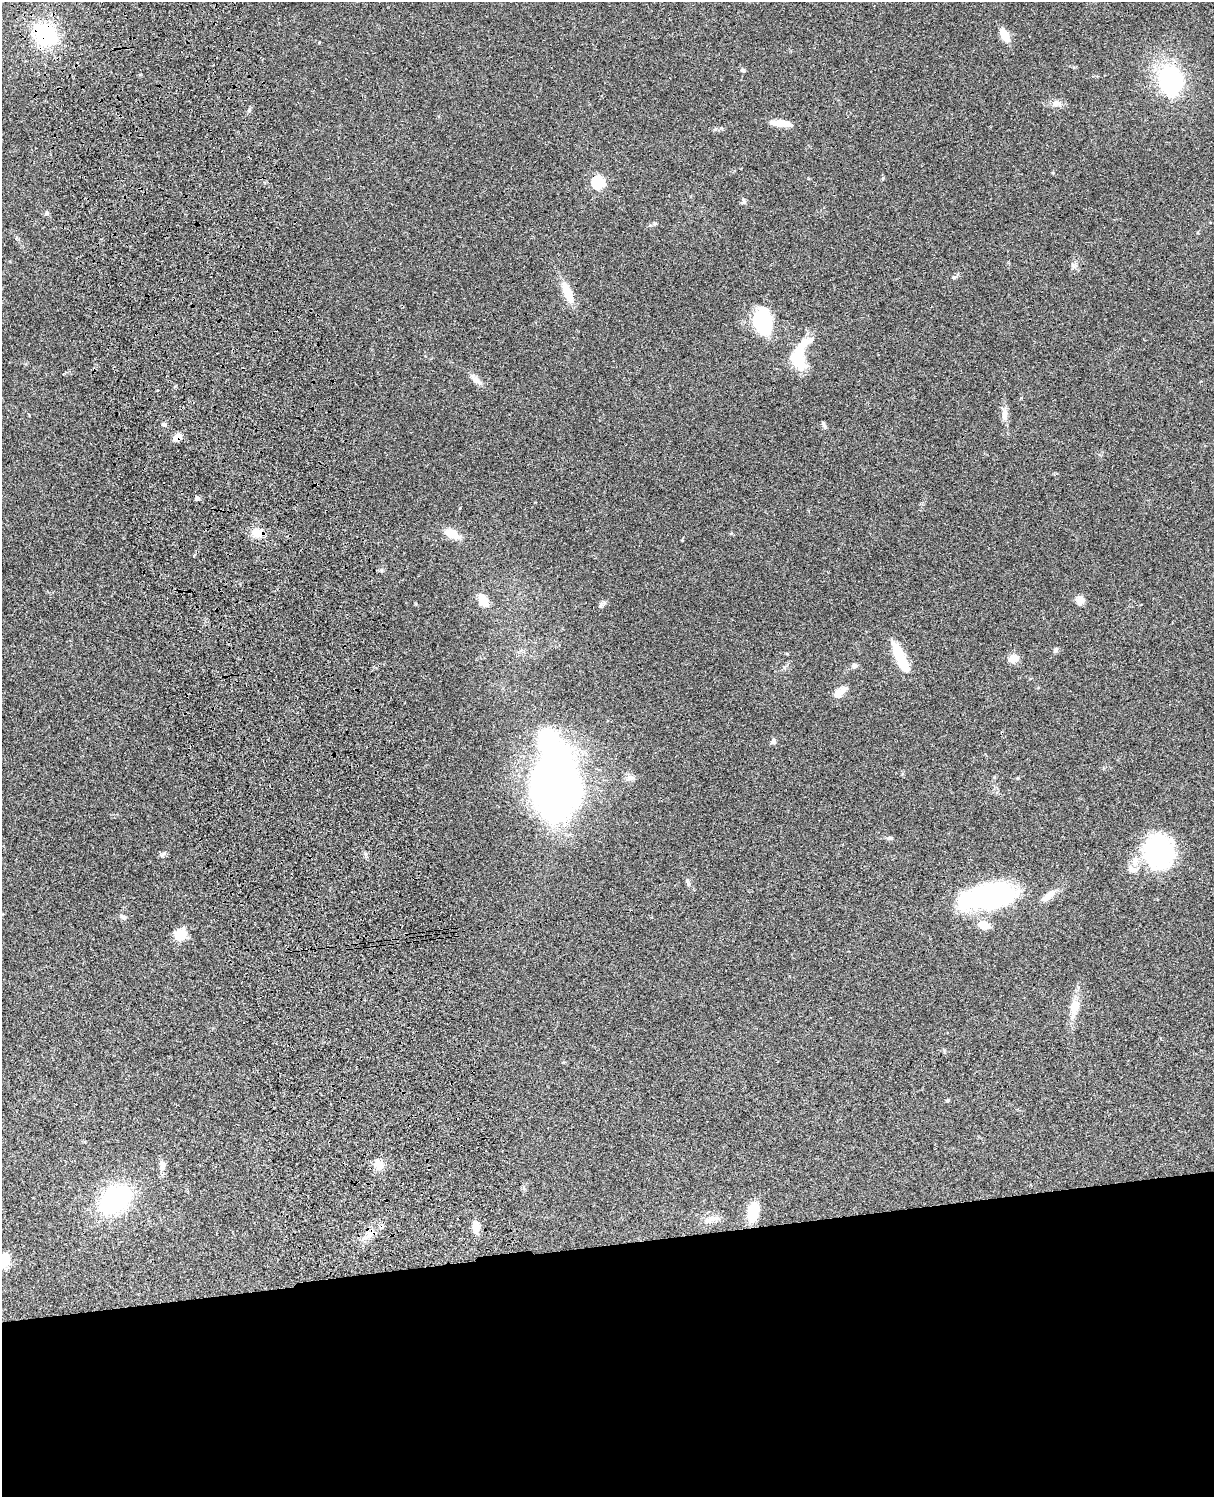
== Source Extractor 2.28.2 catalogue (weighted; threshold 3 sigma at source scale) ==
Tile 11 of 4 x 3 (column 3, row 3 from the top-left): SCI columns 2545-3756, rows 277-1771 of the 5086 x 4926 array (HDU 1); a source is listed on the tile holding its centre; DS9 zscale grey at full resolution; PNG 1216 x 1499 px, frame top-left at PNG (2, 2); no overlay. Shown black and unused: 17% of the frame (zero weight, under 3 of 4 exposures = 6% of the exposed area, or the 3 px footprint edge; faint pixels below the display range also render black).
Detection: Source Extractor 2.28.2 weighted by HDU 2 'WHT'; one run over the whole footprint, this tile lists its part. Background 0.0863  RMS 0.0061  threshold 0.0276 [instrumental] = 3 sigma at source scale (4.5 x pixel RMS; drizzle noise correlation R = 1.50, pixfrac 1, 0.05/0.05 arcsec/px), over >= 5 px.
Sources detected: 55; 3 inside a brighter object's white glare — not listed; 2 inside a brighter listed object's ellipse — not listed separately; the other 50 listed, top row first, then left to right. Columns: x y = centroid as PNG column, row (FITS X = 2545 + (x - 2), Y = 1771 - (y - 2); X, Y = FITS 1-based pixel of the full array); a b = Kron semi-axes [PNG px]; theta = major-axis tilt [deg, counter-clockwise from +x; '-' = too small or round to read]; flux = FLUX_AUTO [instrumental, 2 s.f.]
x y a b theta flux
45 34 26 19 -34 51
1004 35 13 7 -60 10
743 70 5 5 - 0.9
1171 79 29 22 -77 69
1056 103 12 8 12 3.3
781 123 24 7 -6 7.2
883 178 6 3 71 0.65
598 182 6 6 - 65
744 201 9 5 -78 1.3
47 213 6 5 - 1
954 277 6 4 -20 0.89
567 292 27 9 -67 11
762 322 23 15 -77 50
804 341 16 13 48 6.5
798 359 23 14 -62 18
475 379 19 8 -42 4
1004 414 17 6 82 3.6
164 424 6 5 - 1.4
177 437 11 8 41 3.7
197 498 7 4 -87 1.3
257 533 17 12 -8 7.6
452 534 18 9 -24 9.4
483 600 13 7 -61 11
1080 600 9 9 - 4.4
601 605 7 5 89 1.2
1056 650 6 5 - 1.4
900 657 34 9 -65 22
1014 658 11 8 20 5.8
855 666 9 5 33 1.5
838 693 10 8 61 5.8
773 741 7 6 - 1.7
631 778 12 6 9 2.4
557 782 65 37 -86 390
890 838 8 5 13 1.2
1158 852 32 28 -82 82
1133 869 16 9 -23 4.4
993 893 45 23 11 110
1048 896 21 8 41 5.6
123 917 9 6 -17 1.6
984 925 14 9 -20 7.1
180 934 16 14 49 8
1074 1007 21 11 80 8.2
379 1164 14 10 -58 6.1
162 1166 11 7 81 2.9
115 1199 23 14 37 120
753 1211 19 11 75 18
712 1218 15 7 -3 4.3
476 1227 11 6 -84 8.5
369 1235 14 8 39 5.2
3 1260 15 11 43 17
Overlapping masked pixels (flux is a lower limit): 3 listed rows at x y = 45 34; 177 437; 257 533
Isophote crosses this tile's border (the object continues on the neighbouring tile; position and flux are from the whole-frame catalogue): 1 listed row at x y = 3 1260
Unlisted compact peaks at least as high as the median listed source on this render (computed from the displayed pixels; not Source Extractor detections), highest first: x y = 825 427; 161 855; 655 223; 249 110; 948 1100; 688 884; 415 604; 319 42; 1073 265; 682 540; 1053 173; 784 667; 365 854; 787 654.